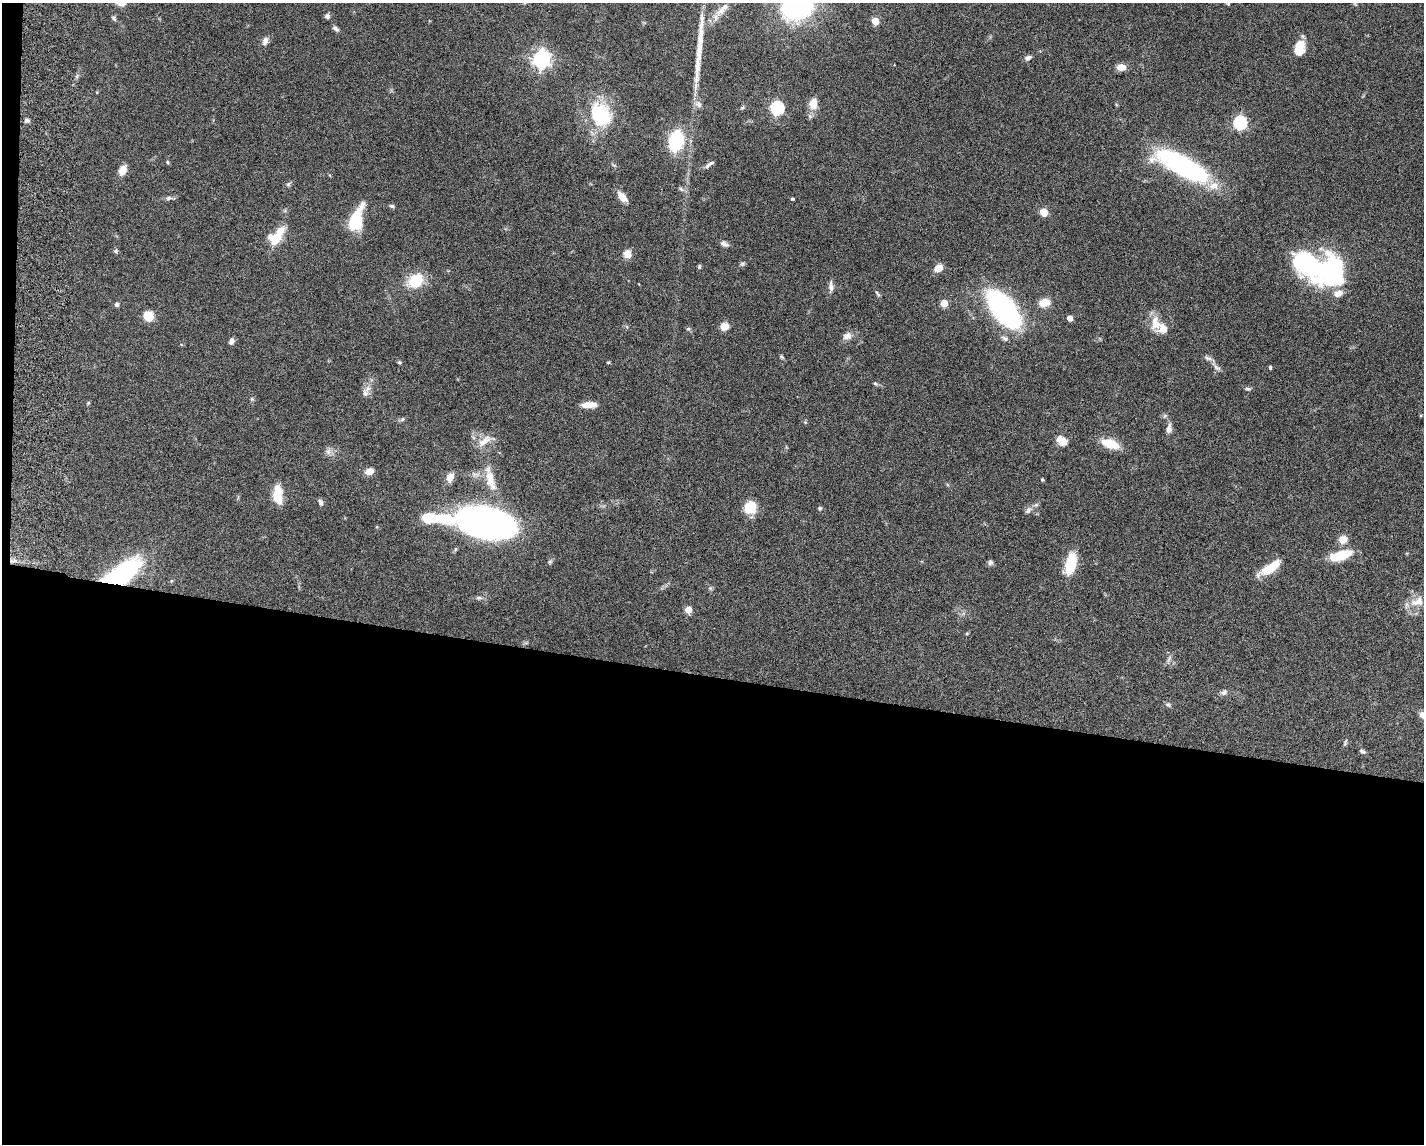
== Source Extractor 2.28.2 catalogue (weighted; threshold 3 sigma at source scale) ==
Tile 10 of 3 x 4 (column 1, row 4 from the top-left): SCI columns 278-1699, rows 12-1153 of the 4711 x 4593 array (HDU 1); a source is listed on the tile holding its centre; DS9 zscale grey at full resolution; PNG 1426 x 1146 px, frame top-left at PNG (2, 3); no overlay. Shown black and unused: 42% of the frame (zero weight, under 5 of 9 exposures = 3% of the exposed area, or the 3 px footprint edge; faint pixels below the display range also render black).
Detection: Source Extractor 2.28.2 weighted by HDU 2 'WHT'; one run over the whole footprint, this tile lists its part. Background 0.0589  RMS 0.003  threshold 0.0124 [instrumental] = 3 sigma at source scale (4.09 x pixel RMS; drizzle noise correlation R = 1.36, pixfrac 0.8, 0.05/0.05 arcsec/px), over >= 5 px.
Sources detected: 123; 1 too faint to see at this stretch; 5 inside a brighter object's white glare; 1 long thin detection or spike segment (spike, bleed or trail) — not listed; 9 inside a brighter listed object's ellipse — not listed separately; the other 107 listed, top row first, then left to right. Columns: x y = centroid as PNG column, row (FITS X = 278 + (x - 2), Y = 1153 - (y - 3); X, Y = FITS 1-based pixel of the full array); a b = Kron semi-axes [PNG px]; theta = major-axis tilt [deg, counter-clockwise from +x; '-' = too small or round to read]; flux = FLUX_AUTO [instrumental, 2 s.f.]
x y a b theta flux
1227 3 8 4 -42 0.5
797 7 33 26 15 38
722 9 30 8 45 3.1
327 16 6 6 - 0.76
114 18 7 5 -61 0.56
875 21 5 5 - 6.4
335 28 9 5 -43 0.76
265 41 10 7 70 1.3
1299 48 16 10 80 5.9
1028 58 9 6 26 1
541 59 7 7 - 120
1121 67 9 7 7 2.7
77 76 7 4 71 0.49
698 104 11 8 -48 1.4
813 104 14 9 86 3.8
742 107 7 5 34 0.47
777 108 6 6 - 41
600 114 33 26 -64 17
27 120 7 5 10 0.66
1240 123 6 6 - 43
676 141 18 12 78 18
168 162 5 4 - 0.37
614 165 6 4 -19 0.39
707 166 8 5 39 0.76
1182 166 48 15 -27 59
123 170 11 7 62 2.7
288 184 7 5 45 0.54
681 189 7 4 -45 0.55
622 197 11 7 -48 3.1
169 198 9 6 8 0.79
792 199 4 3 - 0.33
392 206 7 4 -15 0.52
1044 212 5 5 - 5.9
356 220 24 11 72 14
275 240 19 11 50 4.9
724 244 10 6 -28 1.1
116 251 6 5 - 0.5
627 254 9 9 - 2.5
742 264 7 6 - 0.54
699 267 6 4 77 0.48
1316 267 50 27 -11 52
938 268 9 7 40 3
415 281 21 16 30 8
831 287 14 6 -89 1.4
877 294 11 4 -57 0.56
1044 302 12 9 14 3.6
944 303 5 5 - 5.4
117 305 5 5 - 0.7
1004 309 27 13 -52 92
148 316 9 8 - 5.7
1070 318 4 4 - 2.3
1155 323 22 13 -89 4.1
724 326 8 8 - 3
688 329 6 5 - 0.48
847 336 12 10 23 1.8
1005 338 10 6 -23 0.89
231 341 7 5 70 1.1
781 357 7 4 -41 0.44
399 362 5 4 - 0.38
608 362 4 3 - 0.29
1216 367 17 6 -44 1.3
1270 367 4 3 - 0.42
875 384 6 4 -33 0.46
368 388 12 7 53 1.7
1248 389 8 5 -9 0.62
252 399 5 5 - 0.41
88 403 5 5 - 0.36
589 405 16 6 2 3.6
1421 415 5 3 - 0.25
1165 416 7 5 45 0.54
402 419 7 5 23 0.54
805 422 5 5 - 0.32
1169 429 13 6 84 1.6
485 441 28 10 28 3.5
1061 441 14 10 -32 2.8
1110 444 16 8 -18 8.5
328 451 10 8 80 1.2
369 471 8 6 19 2.6
450 477 11 8 73 2.4
490 478 27 12 -79 5.4
1042 479 4 4 - 0.3
278 491 18 13 76 4.4
321 502 8 5 -62 0.77
749 507 10 9 - 8.8
820 508 6 5 - 0.46
1028 510 12 7 46 1
436 519 38 10 -5 17
487 522 45 21 -13 150
377 527 5 3 - 0.24
1343 539 9 8 - 2.8
1344 554 23 12 30 6.5
13 561 12 5 12 1.2
990 562 7 6 - 0.71
1071 563 21 10 77 11
1268 569 25 11 30 5.2
122 574 39 17 34 42
710 588 6 5 - 0.47
479 598 9 5 -2 0.73
1417 601 22 13 18 3.9
688 610 5 5 - 4.7
967 633 5 3 - 0.29
1169 659 11 5 66 0.85
1224 692 10 7 28 0.9
1168 705 8 5 -27 0.6
1423 715 9 7 -43 1.9
1345 742 9 4 67 0.49
1362 751 9 5 -30 0.62
Overlapping masked pixels (flux is a lower limit): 2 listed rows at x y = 13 561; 122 574
Isophote crosses this tile's border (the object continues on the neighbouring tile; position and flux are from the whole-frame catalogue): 3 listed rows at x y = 1227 3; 797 7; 1423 715